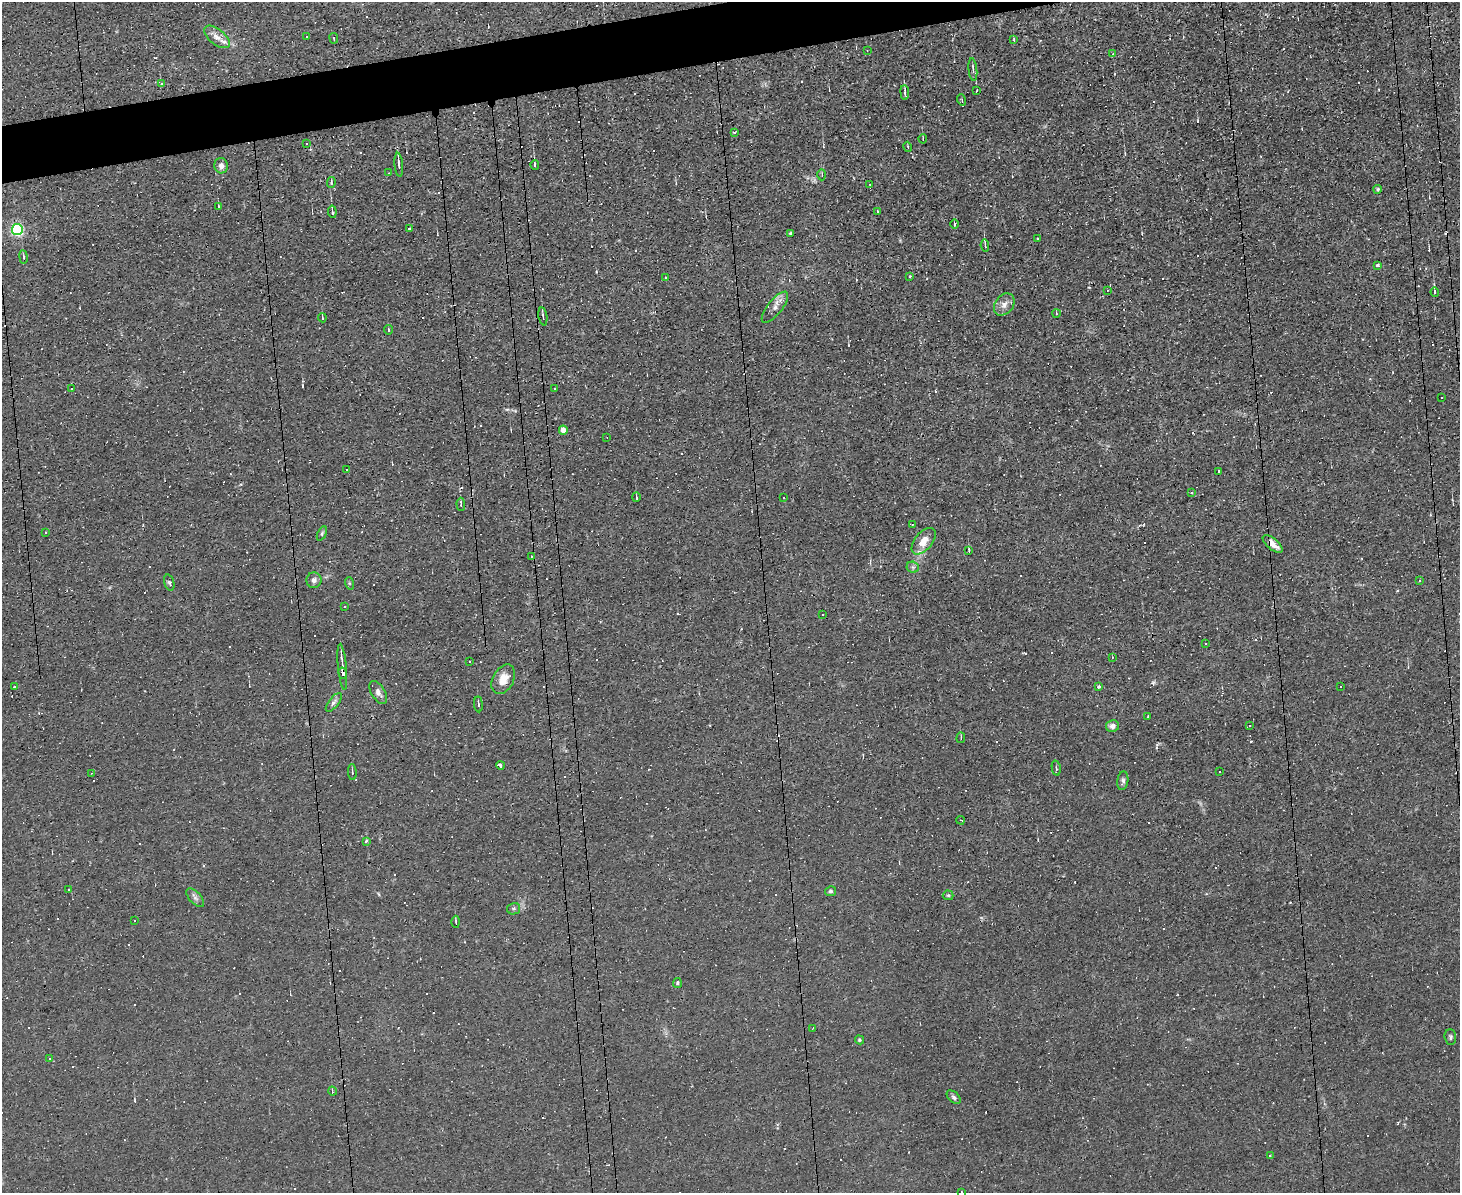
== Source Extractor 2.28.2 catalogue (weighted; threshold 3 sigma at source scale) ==
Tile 8 of 3 x 4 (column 2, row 3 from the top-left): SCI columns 1586-3043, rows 1192-2382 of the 4742 x 4765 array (HDU 1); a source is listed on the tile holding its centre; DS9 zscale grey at full resolution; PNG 1462 x 1195 px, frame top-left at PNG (2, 2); each listed source drawn as its Kron ellipse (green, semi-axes under 4 px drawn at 4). Shown black and unused: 3% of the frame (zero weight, under 2 of 3 exposures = <1% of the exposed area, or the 3 px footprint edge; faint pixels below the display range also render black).
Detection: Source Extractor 2.28.2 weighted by HDU 2 'WHT'; one run over the whole footprint, this tile lists its part. Background 0.0153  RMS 0.0039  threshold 0.0178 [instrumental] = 3 sigma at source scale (4.5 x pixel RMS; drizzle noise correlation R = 1.50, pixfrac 1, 0.05/0.05 arcsec/px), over >= 5 px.
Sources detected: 210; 100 cosmic-ray / hot-pixel residue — neither listed nor drawn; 1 inside a brighter listed object's ellipse — not listed separately; the other 109 listed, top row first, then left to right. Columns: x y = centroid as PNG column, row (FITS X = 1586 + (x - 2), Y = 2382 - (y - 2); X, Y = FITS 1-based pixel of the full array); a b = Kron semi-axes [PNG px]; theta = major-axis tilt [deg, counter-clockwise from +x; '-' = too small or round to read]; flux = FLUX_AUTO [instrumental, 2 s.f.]
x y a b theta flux
217 37 15 7 -39 3
306 37 3 3 - 1.1
334 38 5 3 - 0.34
1014 39 4 2 - 0.28
867 50 3 2 - 0.24
1113 54 3 3 - 0.33
973 70 11 4 -84 1.3
162 83 3 2 - 0.36
977 91 3 2 - 0.39
905 93 7 3 -86 0.93
962 100 5 3 - 0.4
734 132 4 2 - 0.4
923 139 4 2 - 0.35
307 144 3 3 - 1.8
908 147 5 3 - 0.37
399 165 12 3 -85 1.8
535 165 5 3 - 0.85
221 166 8 6 -77 1.7
389 173 2 2 - 0.23
822 175 6 3 -90 0.46
331 183 5 4 - 0.43
870 184 2 2 - 0.28
1378 189 4 4 - 0.59
218 206 4 2 - 0.32
332 212 6 3 -83 1
877 212 4 3 - 0.42
954 224 5 3 - 0.37
410 228 3 3 - 4.5
17 229 5 5 - 71
790 233 3 3 - 0.52
1037 239 3 2 - 0.5
985 246 6 3 -84 0.75
23 257 7 3 -82 0.52
1377 265 4 4 - 0.67
910 276 3 3 - 0.31
665 277 3 2 - 0.55
1107 290 3 2 - 0.38
1435 292 4 3 - 0.64
1004 304 12 9 52 2.7
775 307 19 7 52 2.8
1056 313 4 3 - 0.31
543 316 9 2 -80 0.64
322 318 4 3 - 0.48
388 330 4 2 - 0.36
71 389 3 3 - 3.4
555 389 3 3 - 3.9
1442 397 3 2 - 0.3
563 430 4 4 - 3.7
607 438 3 2 - 0.26
346 469 3 3 - 3
1219 471 3 3 - 15
1191 493 4 4 - 0.41
636 497 4 3 - 0.36
784 497 3 3 - 0.86
461 504 7 3 -87 0.68
912 525 3 2 - 0.28
45 532 3 3 - 1.7
322 533 8 4 64 0.62
924 541 15 8 50 5
1273 544 12 5 -40 3.2
969 551 4 2 - 1.7
531 556 3 2 - 0.26
913 567 6 5 - 0.85
314 580 8 7 - 1.5
1419 581 3 2 - 0.32
169 583 8 5 -72 0.68
349 583 6 4 -72 0.48
345 607 3 2 - 0.31
823 615 3 2 - 0.38
1205 644 3 3 - 2.7
1112 657 4 2 - 0.29
469 662 3 3 - 2.8
342 667 23 4 -84 2.4
342 673 5 3 - 4.2
503 679 16 10 61 5.2
1099 686 4 3 - 0.67
1340 686 3 2 - 0.47
14 687 3 2 - 1.1
378 692 12 6 -59 1.9
334 702 11 5 52 1.3
478 704 8 2 -84 0.59
1148 716 4 2 - 0.25
1112 726 6 6 - 1.9
1250 726 3 3 - 0.71
961 738 5 2 - 0.42
500 765 4 3 - 0.98
1056 768 8 3 -79 0.57
352 772 8 2 -86 0.51
1219 772 3 3 - 0.63
92 773 3 2 - 0.44
1123 781 9 5 82 1.1
961 820 4 3 - 0.31
366 841 4 3 - 1
69 889 3 3 - 0.56
830 891 5 5 - 0.77
948 895 5 5 - 0.49
195 898 11 5 -47 1.3
514 909 6 5 - 0.79
135 921 2 2 - 0.25
456 922 6 3 -88 0.45
677 983 5 4 - 0.57
813 1028 3 2 - 0.39
1450 1037 8 6 -86 0.79
859 1040 5 4 - 0.47
50 1058 4 2 - 0.47
332 1091 4 3 - 0.28
954 1097 8 5 -45 0.97
1270 1156 3 2 - 0.6
961 1192 3 3 - 0.43
Overlapping masked pixels (flux is a lower limit): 3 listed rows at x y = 461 504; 1273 544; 342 673
Isophote crosses this tile's border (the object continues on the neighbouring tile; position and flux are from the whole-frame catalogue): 1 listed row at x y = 961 1192
Unlisted compact peaks at least as high as the median listed source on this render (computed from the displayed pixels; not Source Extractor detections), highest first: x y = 1153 683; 507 409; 379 894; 596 272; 1157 744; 302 385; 240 484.